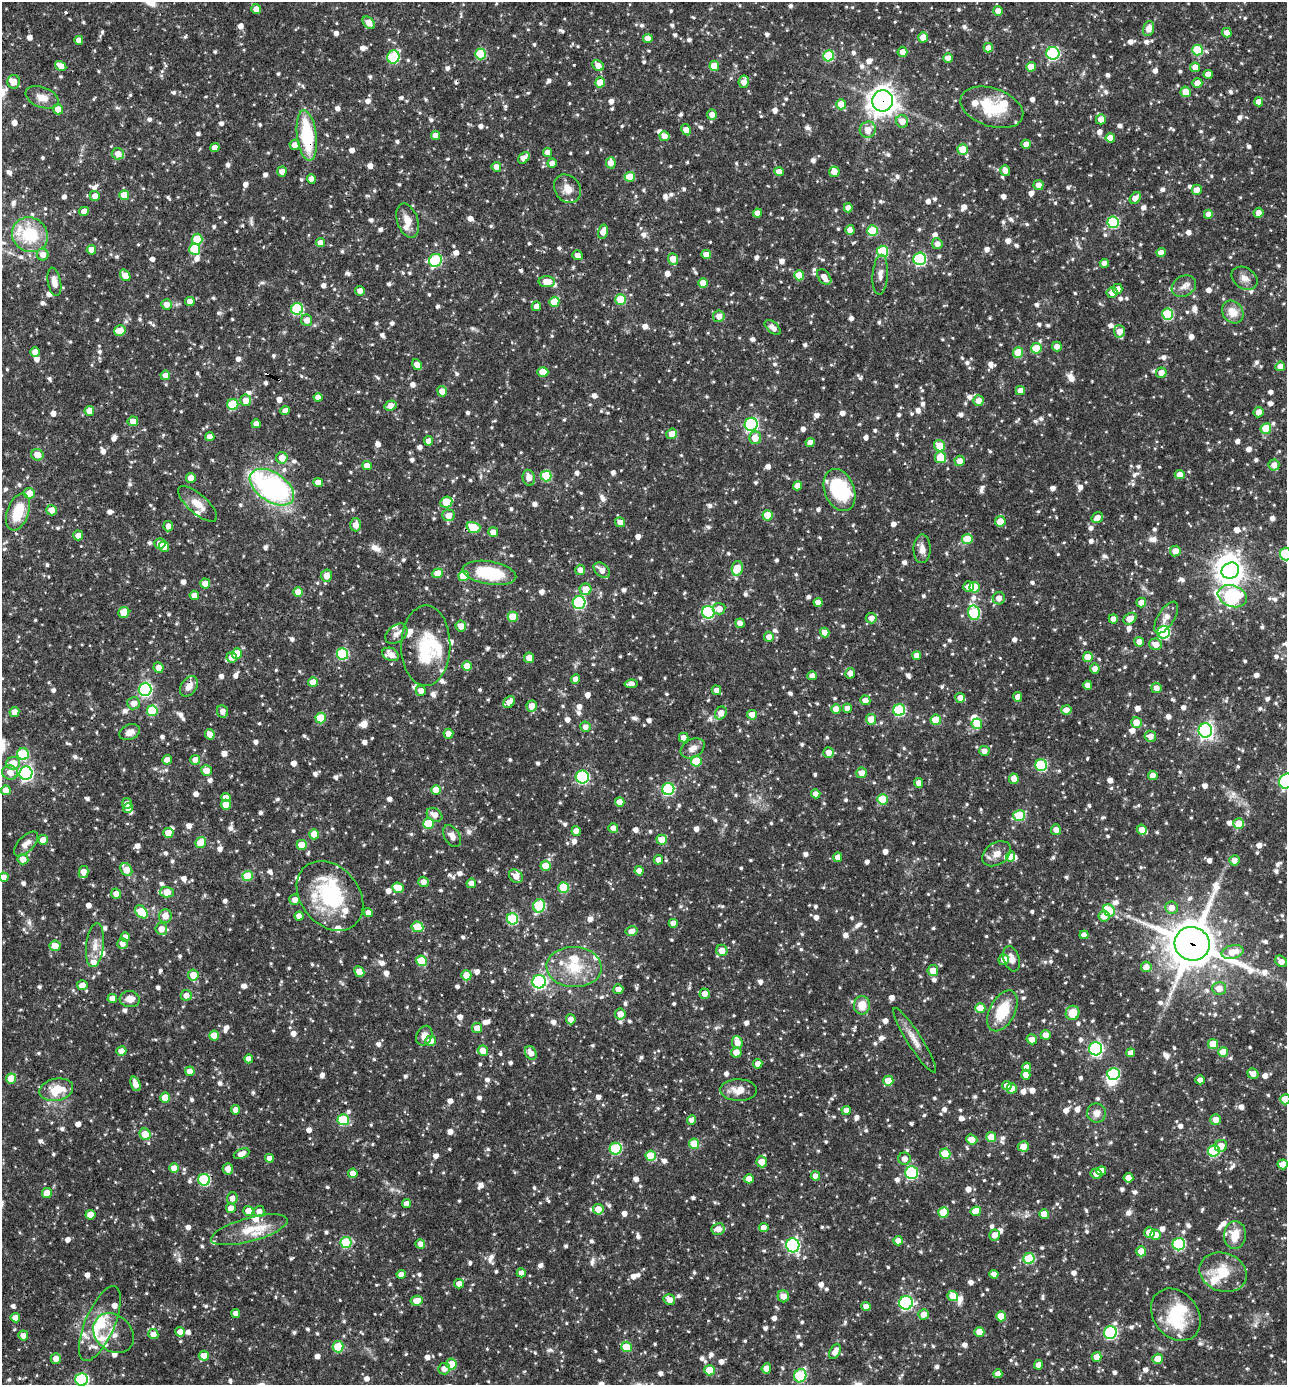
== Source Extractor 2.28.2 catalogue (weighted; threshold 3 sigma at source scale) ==
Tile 11 of 4 x 4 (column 3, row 3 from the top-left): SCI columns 2843-4127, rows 1385-2767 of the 5550 x 5536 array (HDU 1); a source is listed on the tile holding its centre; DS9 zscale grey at full resolution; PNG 1289 x 1387 px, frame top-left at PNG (2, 2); each listed source drawn as its Kron ellipse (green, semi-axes under 4 px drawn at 4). Shown black and unused: <1% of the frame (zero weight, under 3 of 4 exposures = <1% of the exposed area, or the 3 px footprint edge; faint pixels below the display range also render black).
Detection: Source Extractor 2.28.2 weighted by HDU 2 'WHT'; one run over the whole footprint, this tile lists its part. Background 0.0625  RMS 0.0035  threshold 0.0159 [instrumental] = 3 sigma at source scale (4.5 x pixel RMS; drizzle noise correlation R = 1.50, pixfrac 1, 0.05/0.05 arcsec/px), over >= 5 px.
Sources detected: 1510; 1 too faint to see at this stretch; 6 inside a brighter object's white glare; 5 cosmic-ray / hot-pixel residue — neither listed nor drawn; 46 inside a brighter listed object's ellipse — not listed separately; of the other 1452, all 500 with FLUX_AUTO >= 2.34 (the completeness limit of this list) listed and drawn (952 fainter detections not listed), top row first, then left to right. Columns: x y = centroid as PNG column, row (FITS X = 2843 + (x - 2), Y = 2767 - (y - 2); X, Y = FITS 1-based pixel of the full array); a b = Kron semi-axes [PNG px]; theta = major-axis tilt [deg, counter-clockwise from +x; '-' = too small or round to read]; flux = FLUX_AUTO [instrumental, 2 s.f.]
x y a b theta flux
256 9 5 5 - 2.4
998 11 5 5 - 2.4
369 23 7 5 -45 3.5
1149 29 7 5 73 3.5
1227 33 5 4 - 2.5
923 37 5 5 - 4.2
648 38 4 4 - 3.7
79 40 4 4 - 2.6
988 48 5 4 - 2.7
1197 50 5 5 - 17
902 52 5 5 - 2.6
1053 53 6 6 - 48
481 54 5 5 - 19
829 56 5 5 - 21
393 57 7 6 - 31
948 58 5 4 - 2.7
61 66 6 4 -32 3.4
598 66 6 5 - 2.8
714 66 5 5 - 7.4
1031 67 5 5 - 3.8
1195 67 5 5 - 3
1208 74 4 4 - 2.7
14 82 7 6 - 3.1
600 82 5 5 - 6.7
744 82 6 5 - 3
1197 83 5 5 - 3.1
1186 92 5 5 - 5.9
42 97 17 10 -21 4
883 101 10 10 - 330
1259 102 4 4 - 3.1
841 104 5 5 - 5.6
992 107 32 19 -19 16
58 109 5 5 - 4.4
712 114 5 5 - 2.6
1101 119 5 5 - 3
902 121 6 6 - 3.4
686 130 6 4 -61 2.8
868 130 8 8 - 3.8
307 136 25 9 -83 24
435 136 4 4 - 3.2
664 136 5 5 - 2.6
1110 138 5 4 - 4.2
1026 144 4 4 - 2.5
295 145 5 5 - 2.4
215 148 4 4 - 2.5
963 149 5 5 - 7
547 152 4 4 - 2.5
118 154 6 5 - 2.8
524 158 7 4 46 4.1
552 163 4 4 - 2.4
611 163 5 5 - 3.1
496 167 5 5 - 2.6
1005 170 5 5 - 2.6
282 172 5 5 - 2.4
779 172 4 4 - 2.6
834 172 5 5 - 3.3
630 177 5 5 - 7.9
311 179 5 4 - 2.7
1038 185 5 5 - 2.6
567 189 15 12 -53 3.5
1197 190 5 5 - 2.5
124 195 5 5 - 6
95 196 5 5 - 2.6
1135 198 6 4 50 3.4
848 208 4 4 - 2.4
84 211 5 4 - 2.8
757 213 4 4 - 2.9
1259 213 5 4 - 2.5
1208 214 4 4 - 2.7
407 221 18 10 -72 4.2
1113 222 6 5 - 27
850 230 5 4 - 2.6
872 231 5 5 - 16
603 232 7 5 76 3.3
30 235 18 17 - 17
197 239 5 5 - 13
320 243 4 4 - 3.1
937 244 5 5 - 2.3
195 249 5 5 - 15
91 250 5 4 - 3.9
883 251 5 5 - 21
1161 252 4 4 - 2.9
43 255 6 5 - 2.8
577 255 5 4 - 2.4
706 255 5 4 - 3
673 259 6 5 - 4.7
919 259 6 6 - 43
435 260 7 6 - 30
1104 263 4 4 - 2.5
125 275 6 4 -54 5.4
799 275 5 5 - 7.4
880 275 20 7 86 2.6
824 277 9 5 -52 2.8
1244 278 14 10 -34 2.6
54 282 14 6 -79 2.8
547 282 8 5 -3 4.4
703 283 5 4 - 3.9
1184 286 13 10 30 2.7
1117 289 5 5 - 2.4
360 291 5 4 - 2.6
1112 293 5 5 - 2.6
621 300 5 5 - 12
190 301 5 4 - 3.1
554 302 5 5 - 8.5
166 304 5 5 - 2.6
536 306 5 4 - 2.5
297 309 6 6 - 29
1233 312 12 10 -53 4.9
1168 314 5 5 - 23
719 316 6 5 - 2.5
307 320 6 5 - 2.9
773 327 10 5 -42 2.6
120 331 6 5 - 6.1
1119 331 6 5 - 3
1057 347 5 5 - 2.7
1036 348 5 5 - 9.2
35 352 4 4 - 2.7
1018 352 5 5 - 11
417 365 6 4 -58 2.8
1280 366 5 4 - 2.6
543 372 5 5 - 5.3
1161 373 5 5 - 2.7
165 375 5 4 - 2.4
442 391 5 4 - 2.8
1020 391 5 4 - 3.3
318 397 4 4 - 2.4
246 400 5 5 - 3.2
979 400 5 5 - 3.1
233 404 5 5 - 16
391 405 6 5 - 3.2
89 411 5 4 - 4.1
285 411 4 4 - 2.6
1259 412 5 5 - 3
133 421 5 5 - 3.5
256 424 4 4 - 2.6
751 424 6 6 - 55
1266 429 5 5 - 10
672 434 5 5 - 4.1
210 437 4 4 - 2.5
755 438 6 6 - 4.4
428 441 4 4 - 2.5
810 442 4 4 - 2.6
940 446 6 5 - 7
37 455 6 5 - 4.4
940 457 6 5 - 8.5
282 458 5 5 - 4.2
960 461 5 5 - 2.9
1274 465 5 5 - 2.6
367 466 5 4 - 3.8
1180 475 5 4 - 3.1
546 476 5 5 - 16
191 478 5 5 - 3.1
529 478 8 6 -79 2.8
318 483 5 4 - 3.4
797 486 4 4 - 3
272 487 25 14 -34 77
839 490 22 15 -68 22
29 493 5 5 - 4.2
446 502 6 5 - 12
198 504 24 9 -41 4.7
52 510 5 5 - 2.8
18 512 19 10 70 12
448 515 6 6 - 3.5
768 515 5 5 - 9.3
1097 518 6 5 - 2.6
1000 521 5 5 - 4.8
620 522 5 5 - 2.5
356 525 6 5 - 2.8
168 526 5 5 - 2.6
473 527 7 5 -16 15
493 532 5 5 - 2.8
78 535 5 5 - 2.6
967 539 5 5 - 9.5
160 543 5 5 - 3.3
164 547 5 5 - 3.1
922 549 14 8 89 2.8
1175 551 5 5 - 3.4
1286 554 6 5 - 23
737 568 7 5 79 7.7
580 570 5 5 - 2.5
602 570 9 6 -40 3.2
1230 571 9 7 29 290
438 573 5 5 - 5.5
489 573 27 11 -10 20
326 576 6 5 - 3.4
464 576 5 5 - 11
205 584 5 5 - 3.8
968 587 5 5 - 2.7
974 587 5 5 - 8.5
586 589 6 6 - 4.8
298 592 5 4 - 4.4
194 595 4 4 - 2.5
1232 596 15 10 -19 66
999 598 6 6 - 2.6
579 602 6 6 - 44
818 602 4 4 - 2.3
1141 603 5 5 - 2.6
719 609 6 5 - 3
124 612 6 5 - 8.8
708 612 6 6 - 37
974 613 7 6 - 29
513 617 5 5 - 7.8
1166 617 18 8 57 3.3
871 618 5 5 - 2.4
1113 619 4 4 - 2.3
1130 619 7 5 32 3.4
740 623 5 4 - 3
461 626 5 5 - 2.9
1163 632 6 6 - 32
825 633 5 4 - 3.3
396 634 12 8 39 2.4
769 637 5 5 - 2.4
1139 642 5 5 - 2.4
1156 644 6 5 - 3
426 646 40 24 90 18
237 654 5 5 - 7.4
342 654 6 5 - 30
391 654 8 6 -24 3.8
916 656 4 4 - 2.5
232 657 5 5 - 2.5
1088 657 5 5 - 6.1
529 658 5 5 - 3.1
467 666 5 5 - 4.6
159 668 5 5 - 3.5
1095 669 5 5 - 2.6
850 673 5 5 - 2.6
812 676 5 4 - 2.6
575 679 4 4 - 2.7
313 682 5 5 - 4.2
631 684 6 4 8 2.9
1088 685 4 4 - 2.9
189 686 11 7 54 2.8
1156 688 5 5 - 2.7
145 689 6 6 - 65
716 690 5 4 - 2.5
421 691 5 5 - 2.7
1018 697 4 4 - 2.9
960 698 5 5 - 2.6
865 700 5 5 - 2.8
509 702 6 5 - 3.2
133 703 6 6 - 2.8
532 706 5 5 - 3.7
847 708 4 4 - 3.1
836 709 5 5 - 4.3
899 710 6 6 - 33
1066 710 5 5 - 2.7
152 711 5 5 - 16
222 711 6 5 - 2.4
14 712 5 5 - 2.9
721 713 7 5 62 3.8
752 715 5 4 - 4.1
321 718 5 5 - 12
871 719 5 5 - 5.6
936 720 5 5 - 9.3
1136 722 5 5 - 3.9
977 724 5 5 - 7.6
585 727 5 5 - 2.5
1205 730 7 7 - 110
130 732 11 7 23 2.4
210 734 5 4 - 2.8
448 734 5 5 - 2.5
1150 736 6 5 - 2.6
684 738 5 5 - 2.5
693 748 13 9 30 2.9
984 751 5 5 - 2.6
828 753 5 5 - 2.8
23 754 6 6 - 20
167 760 5 4 - 2.5
195 760 5 5 - 3.5
696 761 5 5 - 11
13 763 7 6 - 6.3
1041 765 6 6 - 27
206 770 5 5 - 3.1
10 772 8 7 - 3.3
26 773 7 6 - 82
861 773 5 5 - 3
1153 775 5 4 - 3.8
582 777 6 6 - 44
1014 779 5 5 - 2.8
1286 781 8 6 57 65
919 783 5 4 - 2.6
668 789 6 6 - 35
6 790 5 4 - 4.8
436 790 5 5 - 4.5
816 794 4 4 - 2.8
226 797 5 4 - 2.9
882 799 5 5 - 11
620 802 5 4 - 4.6
127 803 5 5 - 2.3
226 805 5 5 - 6.3
128 808 5 5 - 2.7
434 815 8 6 -31 3.3
1019 816 6 5 - 18
428 824 5 5 - 14
1239 824 5 5 - 5.7
613 828 5 4 - 2.6
1142 829 5 5 - 3
1056 830 5 5 - 2.6
576 831 5 4 - 2.9
168 833 5 5 - 5.5
314 834 5 5 - 6.4
452 836 12 7 -59 2.4
43 840 5 5 - 5.2
662 840 5 5 - 5.4
201 843 6 5 - 8
26 844 15 7 47 2.7
302 845 5 5 - 7.7
997 854 15 11 34 3.5
1011 856 5 4 - 3.6
838 857 4 4 - 2.8
23 859 5 5 - 3.3
658 860 5 4 - 2.4
1234 860 5 5 - 2.5
546 866 5 5 - 6.6
126 870 7 5 -53 5.1
639 871 4 4 - 2.4
83 872 6 5 - 3.6
248 876 5 5 - 12
516 876 8 6 -44 3.1
4 877 5 4 - 2.5
423 882 5 5 - 2.6
471 883 5 5 - 2.5
564 887 5 5 - 15
398 888 6 5 - 6.8
167 892 7 5 -2 5.9
116 894 5 5 - 2.4
330 896 38 29 -50 31
295 900 5 5 - 2.5
539 906 6 6 - 25
1171 908 6 6 - 2.9
1109 910 6 5 - 10
141 912 7 5 -46 13
368 913 4 4 - 3.3
165 916 6 6 - 3.6
299 916 4 4 - 2.5
1104 916 5 5 - 3.1
512 919 5 5 - 25
673 923 4 4 - 2.5
417 927 6 5 - 9
161 929 6 6 - 3.4
632 931 6 5 - 2.6
1084 935 4 4 - 2.4
125 937 4 4 - 2.5
122 943 5 5 - 2.5
1192 944 18 16 -26 1400
95 945 22 9 84 3.8
55 946 5 5 - 4
722 950 6 5 - 4.3
1232 952 11 6 12 5.1
1012 959 13 8 -72 2.7
1004 960 5 5 - 2.8
422 961 5 5 - 12
1281 961 6 5 - 2.7
574 967 27 20 -3 13
1146 967 5 5 - 3.2
933 971 5 5 - 4.7
359 972 6 5 - 4.1
193 975 5 5 - 5
466 975 5 5 - 4.6
539 982 7 6 - 65
82 985 5 5 - 2.9
1219 988 7 6 - 3.8
618 989 5 5 - 2.7
705 994 5 5 - 2.8
186 995 5 5 - 2.8
112 998 4 4 - 2.5
130 999 10 8 -4 3.8
862 1005 9 8 - 5.3
980 1008 5 5 - 7.1
1002 1011 22 12 62 13
1073 1013 7 7 - 5.9
620 1014 5 5 - 3.4
571 1019 5 5 - 3
477 1028 5 5 - 3.9
1045 1035 5 5 - 2.6
214 1036 5 5 - 5.5
424 1036 10 7 66 2.3
1032 1039 5 5 - 2.4
915 1040 38 7 -58 4.2
430 1041 5 5 - 3.9
737 1043 6 5 - 3
1213 1044 5 5 - 7.4
1096 1049 6 6 - 66
121 1051 5 5 - 2.6
483 1051 5 5 - 3.8
736 1052 5 5 - 3.4
1223 1052 5 5 - 6.5
531 1053 7 5 -61 2.8
1131 1053 4 4 - 2.6
249 1059 4 4 - 3
758 1064 5 4 - 3.5
1027 1067 5 4 - 3.1
190 1071 5 5 - 2.9
1113 1074 6 6 - 31
1253 1074 6 5 - 2.5
1026 1075 5 4 - 2.5
11 1078 5 5 - 7.1
1200 1080 4 4 - 2.4
888 1081 5 5 - 6.2
135 1084 7 4 -69 3
1007 1086 4 4 - 2.7
1012 1088 5 5 - 2.8
56 1090 17 11 13 8.7
739 1090 18 11 -1 4.7
165 1097 5 5 - 6.5
1285 1099 5 5 - 7
236 1110 4 4 - 2.9
846 1110 4 4 - 2.7
1096 1113 9 9 - 2.6
343 1120 5 5 - 19
692 1120 4 4 - 2.5
1216 1120 6 5 - 3.2
145 1134 6 5 - 7.6
991 1137 5 5 - 7
972 1139 6 5 - 3.5
694 1144 5 5 - 9.7
1023 1146 5 5 - 3.2
1221 1146 6 6 - 3.2
616 1149 6 6 - 28
1214 1151 6 5 - 28
242 1154 8 5 23 3
945 1154 5 5 - 9.2
651 1156 5 5 - 13
269 1158 4 4 - 2.5
905 1159 6 6 - 2.5
762 1162 5 5 - 4.6
1283 1164 5 5 - 4.7
174 1168 5 4 - 3.7
228 1169 5 5 - 3.1
1101 1171 5 4 - 2.7
353 1173 5 4 - 2.9
911 1173 6 6 - 37
1096 1174 5 5 - 2.5
815 1176 4 4 - 2.6
1128 1178 5 4 - 2.9
749 1179 5 4 - 3.9
204 1180 6 6 - 29
47 1193 5 5 - 4.1
232 1198 6 5 - 2.3
406 1204 4 4 - 2.7
231 1208 5 5 - 3
598 1209 5 5 - 4.1
248 1211 5 5 - 4.3
259 1211 5 5 - 2.7
976 1211 5 5 - 6.1
943 1213 5 5 - 8.9
1044 1214 5 5 - 5.4
90 1215 5 5 - 4.6
764 1227 4 4 - 2.8
718 1229 6 6 - 3.4
249 1230 39 12 15 10
1149 1232 5 5 - 5.9
995 1235 5 5 - 2.8
1155 1235 5 5 - 2.7
1235 1235 14 11 86 6.1
898 1241 5 4 - 2.8
346 1242 5 5 - 18
420 1244 5 4 - 2.4
1179 1244 6 6 - 38
793 1245 7 6 - 62
1141 1251 5 5 - 4.3
1029 1259 5 5 - 21
1223 1272 24 19 -19 10
521 1273 4 4 - 2.5
401 1274 4 4 - 2.7
994 1274 4 4 - 2.3
459 1284 5 5 - 2.8
783 1296 6 5 - 3.2
953 1296 5 5 - 5.9
669 1300 6 5 - 2.8
417 1301 6 5 - 4.7
906 1303 7 6 - 55
866 1306 5 4 - 3.1
236 1314 4 4 - 2.5
923 1314 5 5 - 3.3
1176 1315 28 22 -52 15
1001 1316 5 5 - 6.4
15 1318 5 4 - 3.3
100 1323 40 15 67 15
180 1332 5 4 - 2.9
979 1332 5 5 - 4.4
1110 1332 6 6 - 41
113 1333 22 17 -43 5.8
153 1334 5 5 - 2.9
23 1335 5 5 - 2.4
338 1347 5 5 - 14
626 1347 5 5 - 8.6
835 1352 8 5 63 3.1
204 1356 5 5 - 4.9
1096 1357 5 5 - 2.7
56 1358 5 5 - 2.8
1157 1359 5 5 - 3.5
451 1364 5 5 - 6.4
1039 1365 4 4 - 3.5
766 1368 5 4 - 3.5
444 1369 6 5 - 2.6
709 1370 5 5 - 7.2
998 1374 4 4 - 2.5
800 1376 7 6 - 25
82 1380 6 6 - 51
Overlapping masked pixels (flux is a lower limit): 4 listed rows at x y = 883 101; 307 136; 189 686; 1192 944
Isophote crosses this tile's border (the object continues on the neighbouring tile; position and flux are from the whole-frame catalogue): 5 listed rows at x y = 1286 554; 1286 781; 4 877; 1285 1099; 82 1380